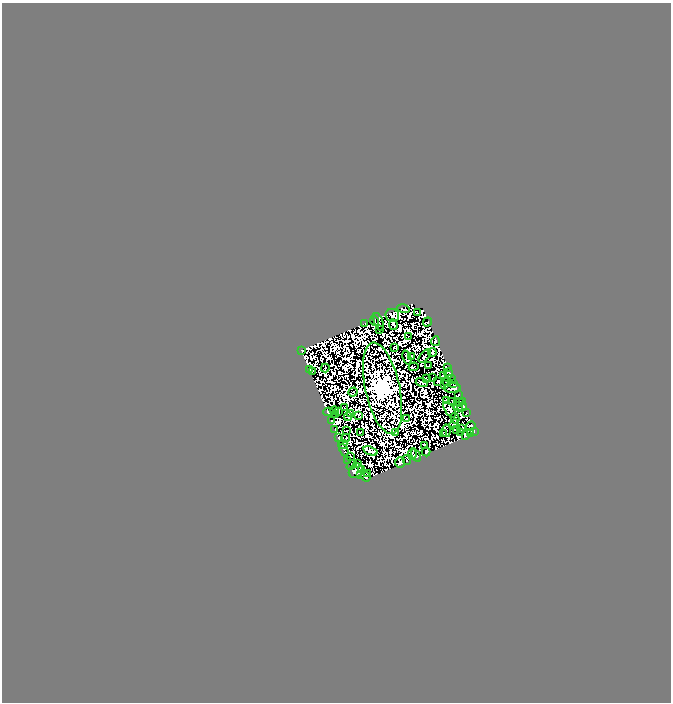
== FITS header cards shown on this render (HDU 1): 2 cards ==
NAXIS1  =                  669
NAXIS2  =                  700

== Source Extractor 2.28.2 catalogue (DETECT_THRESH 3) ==
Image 669 x 700 px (HDU 1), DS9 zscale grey, 1 PNG px = 1 image px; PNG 673 x 704 px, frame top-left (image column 1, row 700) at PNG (2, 3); each listed source drawn as its Kron ellipse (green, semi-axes under 4 px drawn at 4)
Background 0.01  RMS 3.3e-06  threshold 9.81e-06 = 3 sigma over >= 5 px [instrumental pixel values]
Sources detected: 191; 101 with non-positive FLUX_AUTO (blend fragments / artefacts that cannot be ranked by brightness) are neither listed nor drawn; the other 90 listed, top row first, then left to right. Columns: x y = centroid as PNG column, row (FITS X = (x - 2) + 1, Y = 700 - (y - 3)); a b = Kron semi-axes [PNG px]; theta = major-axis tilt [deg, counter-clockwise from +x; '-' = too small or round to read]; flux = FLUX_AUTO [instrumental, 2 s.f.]
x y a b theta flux
403 309 6 3 -16 0.3
417 313 3 2 - 1.1
392 315 7 6 - 0.78
374 321 5 3 - 0.6
378 322 9 4 -69 0.65
427 322 5 2 - 0.31
364 323 3 2 - 0.39
393 325 5 3 - 0.15
379 330 2 2 - 0.33
409 336 3 2 - 0.089
435 341 5 2 - 0.85
394 347 3 2 - 1.1
302 350 3 2 - 0.029
432 352 4 3 - 0.72
425 356 8 3 49 0.16
412 357 2 2 - 0.22
407 358 7 3 -70 0.36
429 366 3 2 - 0.54
414 367 5 2 - 0.021
447 367 4 2 - 0.55
325 368 4 2 - 0.31
309 369 2 2 - 0.21
312 371 2 2 - 0.49
449 373 5 4 - 0.16
443 375 3 2 - 0.43
433 378 2 2 - 0.28
426 379 3 3 - 0.78
451 379 3 2 - 0.22
437 381 3 3 - 0.52
447 381 2 2 - 0.53
422 382 6 2 -16 1.3
454 383 3 2 - 0.44
444 384 2 2 - 0.27
382 388 46 17 -78 1400
452 388 8 5 -3 2.8
353 392 5 2 - 0.038
459 394 3 2 - 0.27
446 400 3 2 - 0.27
462 401 3 2 - 0.33
452 402 2 2 - 0.042
459 402 2 2 - 0.57
458 407 4 3 - 0.37
462 407 5 2 - 0.89
345 408 2 2 - 0.42
450 410 9 4 -57 0.27
334 411 4 2 - 0.17
338 411 3 2 - 0.12
329 412 5 3 - 1.4
351 413 2 2 - 0.28
466 413 2 2 - 0.23
335 414 3 2 - 0.15
359 415 4 2 - 0.53
348 417 4 3 - 0.42
407 418 3 2 - 0.41
455 418 5 3 - 0.62
331 421 3 2 - 0.36
454 424 5 2 - 0.71
471 426 5 3 - 2
462 428 4 3 - 0.42
335 430 2 2 - 0.27
347 430 2 2 - 0.21
456 430 2 2 - 0.28
446 431 6 2 84 0.25
474 431 3 2 - 0.54
360 432 2 2 - 0.87
460 432 3 2 - 0.63
396 433 2 2 - 0.51
443 434 4 2 - 0.74
471 434 3 2 - 0.44
465 435 3 3 - 0.35
339 438 4 3 - 0.52
345 438 5 2 - 0.42
343 445 5 2 - 2
424 446 3 2 - 0.68
344 450 6 3 -67 1.3
370 451 7 4 -20 3.8
426 452 4 3 - 0.86
412 454 6 2 84 2.6
350 456 3 2 - 1.2
416 456 7 3 -59 1.2
348 460 4 2 - 0.19
407 460 5 3 - 2
400 462 5 5 - 0.79
357 464 2 2 - 0.16
352 465 6 2 41 0.48
361 469 3 2 - 0.21
356 471 8 6 48 2.9
368 474 4 3 - 0.26
361 475 2 2 - 0.68
366 477 5 2 - 1.4
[101 non-positive-flux detections neither listed nor drawn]